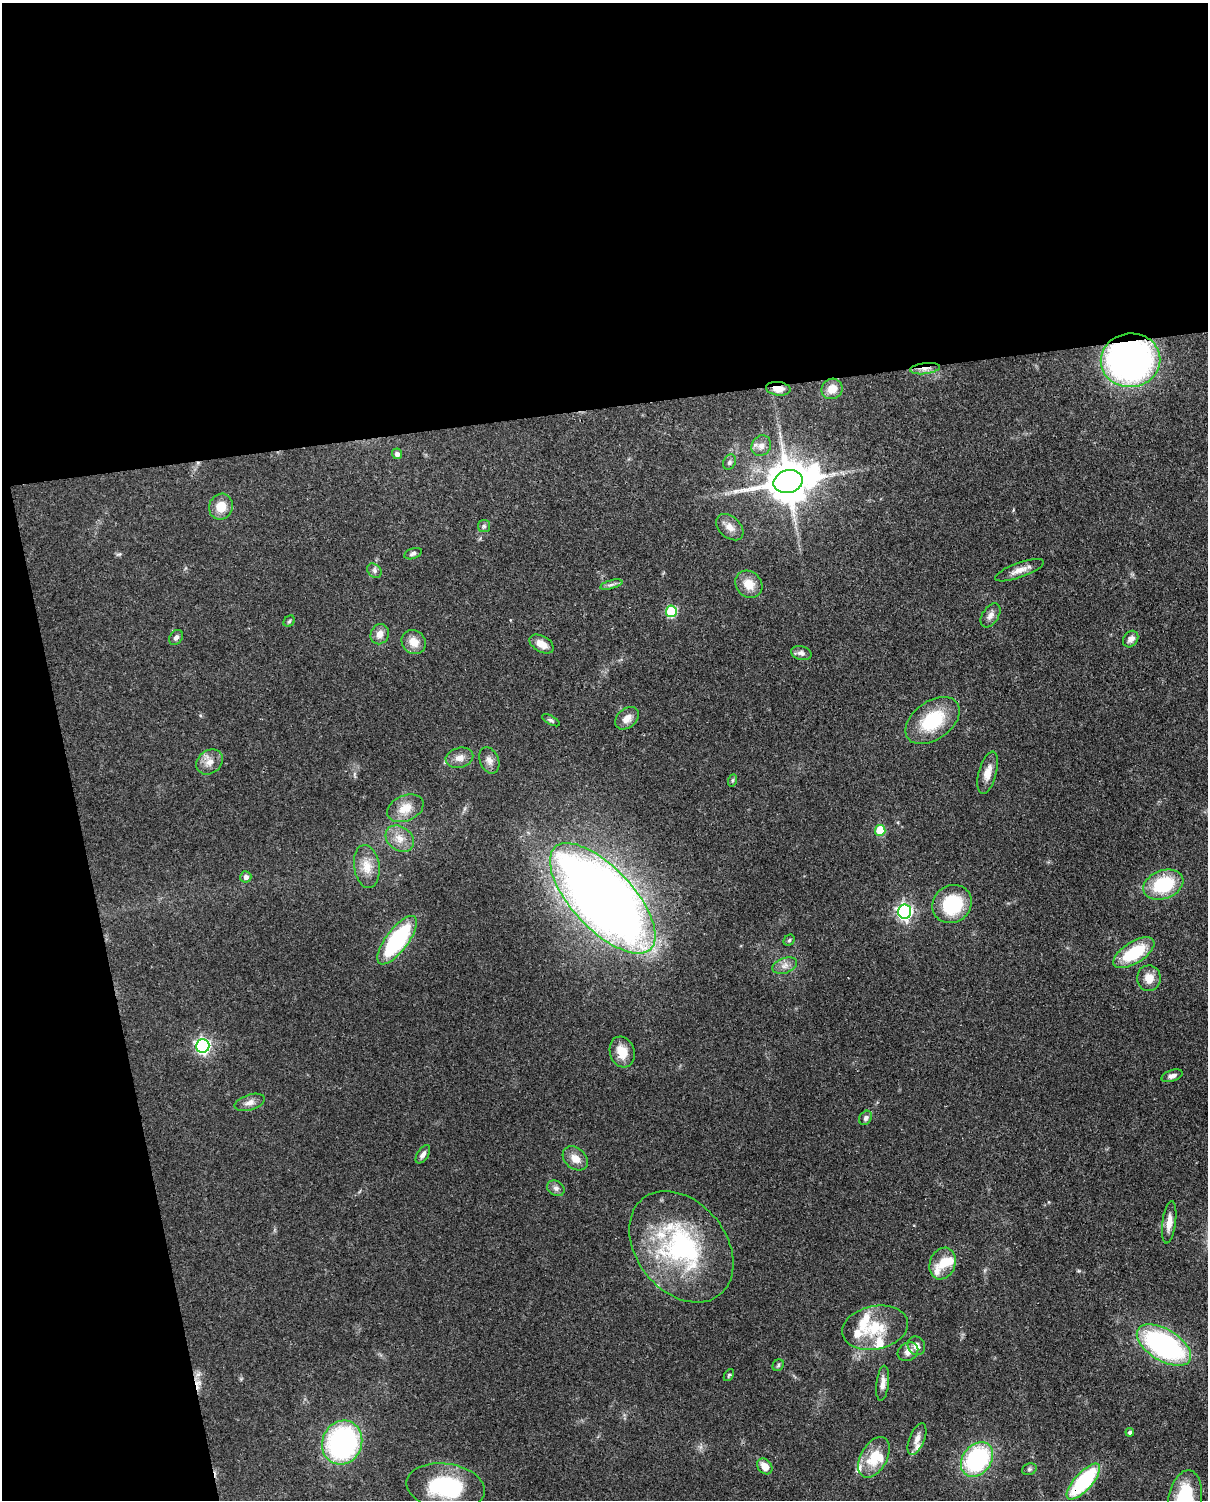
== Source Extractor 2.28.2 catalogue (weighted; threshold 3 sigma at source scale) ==
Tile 1 of 4 x 3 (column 1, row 1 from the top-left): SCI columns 90-1295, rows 3149-4646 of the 5005 x 4911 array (HDU 1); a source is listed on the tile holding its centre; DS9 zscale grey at full resolution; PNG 1210 x 1502 px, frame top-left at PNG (2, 3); each listed source drawn as its Kron ellipse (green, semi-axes under 4 px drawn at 4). Shown black and unused: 33% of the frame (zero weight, under 3 of 4 exposures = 7% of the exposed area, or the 3 px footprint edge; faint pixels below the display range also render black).
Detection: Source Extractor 2.28.2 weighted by HDU 2 'WHT'; one run over the whole footprint, this tile lists its part. Background 0.105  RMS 0.0041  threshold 0.0186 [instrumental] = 3 sigma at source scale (4.5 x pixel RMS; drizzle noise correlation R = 1.50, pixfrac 1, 0.05/0.05 arcsec/px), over >= 5 px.
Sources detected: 86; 2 inside a brighter object's white glare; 1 cosmic-ray / hot-pixel residue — neither listed nor drawn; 8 inside a brighter listed object's ellipse — not listed separately; the other 75 listed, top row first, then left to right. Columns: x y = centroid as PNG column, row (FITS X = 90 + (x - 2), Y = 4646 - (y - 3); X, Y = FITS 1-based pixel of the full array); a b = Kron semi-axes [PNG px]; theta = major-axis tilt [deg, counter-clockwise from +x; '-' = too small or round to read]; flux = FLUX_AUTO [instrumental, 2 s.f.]
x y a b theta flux
1130 360 30 27 7 150
925 369 15 5 7 2.7
778 389 12 6 -6 4.1
832 389 11 10 - 4.9
761 446 11 9 57 2.9
397 454 5 5 - 1.4
729 462 8 6 65 1.1
788 482 15 11 14 1600
221 507 13 11 70 6.7
484 526 6 6 - 0.88
730 527 16 10 -42 3.7
413 554 9 5 20 1.1
1019 570 26 7 20 3.8
374 571 8 6 -48 1.2
749 584 14 12 -45 6.3
611 585 11 3 15 1.2
671 611 6 5 - 24
991 615 13 8 57 2.2
289 621 6 5 - 0.64
380 634 10 9 - 3.2
176 637 8 6 57 1.3
1131 639 9 7 53 2.2
414 642 13 11 -42 5
542 644 13 8 -29 4.2
801 653 10 6 -14 1.8
627 718 13 9 41 3.8
551 720 10 4 -29 0.81
932 721 30 19 36 23
459 758 14 10 14 3.4
489 760 14 9 -67 2.5
210 762 14 11 38 4
988 773 21 9 75 4.5
733 780 6 4 71 0.6
405 808 19 12 23 7
880 830 5 5 - 16
400 839 15 11 -38 5
367 866 22 12 -82 6.5
246 877 5 5 - 2.1
1163 885 21 14 21 24
603 898 70 30 -47 540
952 904 20 18 37 24
905 912 7 6 - 110
397 940 29 11 53 47
789 940 6 5 - 0.62
1134 953 23 10 32 20
785 966 13 7 19 2.6
1149 978 13 12 - 5.1
203 1046 7 6 - 110
622 1052 16 12 -72 7.3
1172 1076 11 5 19 1.7
250 1102 16 8 17 2.7
866 1118 7 6 - 1.3
423 1154 10 5 56 1.6
575 1158 14 10 -41 4.3
556 1188 9 7 -31 1.6
1169 1222 21 6 83 4.1
681 1247 62 45 -51 70
943 1264 16 12 70 6.7
875 1328 33 21 12 17
1164 1345 30 16 -32 87
916 1346 9 8 - 2.8
908 1352 11 8 35 2.8
778 1365 6 5 - 0.66
729 1375 7 4 58 0.63
883 1383 17 6 83 2.8
1130 1432 4 4 - 0.99
917 1439 17 7 68 3.1
342 1443 22 20 69 82
874 1457 22 13 61 12
977 1459 19 14 52 53
765 1466 9 6 -50 4.5
1029 1469 7 5 21 0.82
1083 1482 23 8 48 42
446 1487 39 23 -9 41
1185 1500 29 16 80 28
Overlapping masked pixels (flux is a lower limit): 4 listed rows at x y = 1130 360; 925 369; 778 389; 1083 1482
Isophote crosses this tile's border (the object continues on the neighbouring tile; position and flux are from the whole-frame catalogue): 1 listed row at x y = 1185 1500